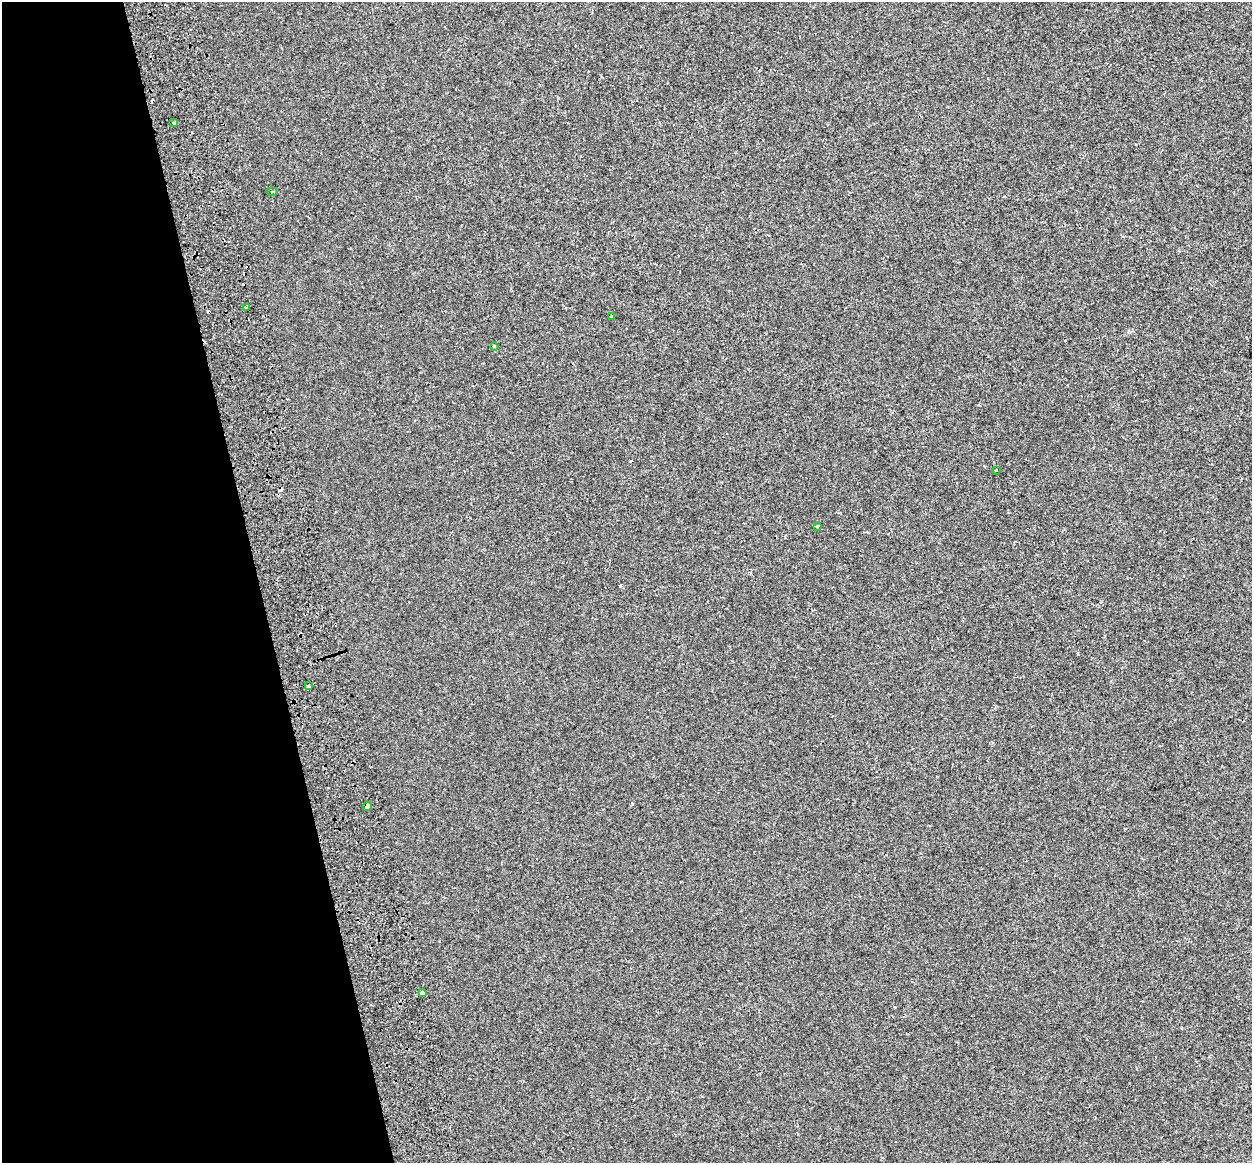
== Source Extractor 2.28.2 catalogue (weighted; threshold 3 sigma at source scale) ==
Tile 5 of 4 x 4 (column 1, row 2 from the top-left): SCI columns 88-1337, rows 2497-3657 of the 5171 x 4948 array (HDU 1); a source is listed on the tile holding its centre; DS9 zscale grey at full resolution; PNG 1254 x 1165 px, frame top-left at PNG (2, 2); each listed source drawn as its Kron ellipse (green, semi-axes under 4 px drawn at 4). Shown black and unused: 21% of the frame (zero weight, under 2 of 3 exposures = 7% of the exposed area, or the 3 px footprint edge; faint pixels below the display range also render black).
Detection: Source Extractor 2.28.2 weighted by HDU 2 'WHT'; one run over the whole footprint, this tile lists its part. Background -4.26e-04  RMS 0.0045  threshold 0.0203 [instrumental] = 3 sigma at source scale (4.5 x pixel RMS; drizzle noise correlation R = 1.50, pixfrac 1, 0.0396/0.0396 arcsec/px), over >= 5 px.
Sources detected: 16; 6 cosmic-ray / hot-pixel residue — neither listed nor drawn; the other 10 listed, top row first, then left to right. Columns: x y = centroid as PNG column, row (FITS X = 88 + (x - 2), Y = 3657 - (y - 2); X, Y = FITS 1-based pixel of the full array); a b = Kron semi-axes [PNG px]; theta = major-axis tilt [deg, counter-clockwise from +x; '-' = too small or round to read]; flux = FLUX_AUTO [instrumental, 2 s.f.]
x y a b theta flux
174 123 4 3 - 12
272 192 6 3 -2 0.43
246 307 3 2 - 0.57
611 317 3 3 - 0.87
494 346 3 2 - 1.2
997 470 3 3 - 1
817 526 3 3 - 1.8
308 686 3 3 - 0.57
368 806 4 4 - 7.8
422 992 4 3 - 2.6
Overlapping masked pixels (flux is a lower limit): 1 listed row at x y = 368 806
Unlisted compact peaks at least as high as the median listed source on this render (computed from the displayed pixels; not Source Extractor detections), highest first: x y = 620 586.